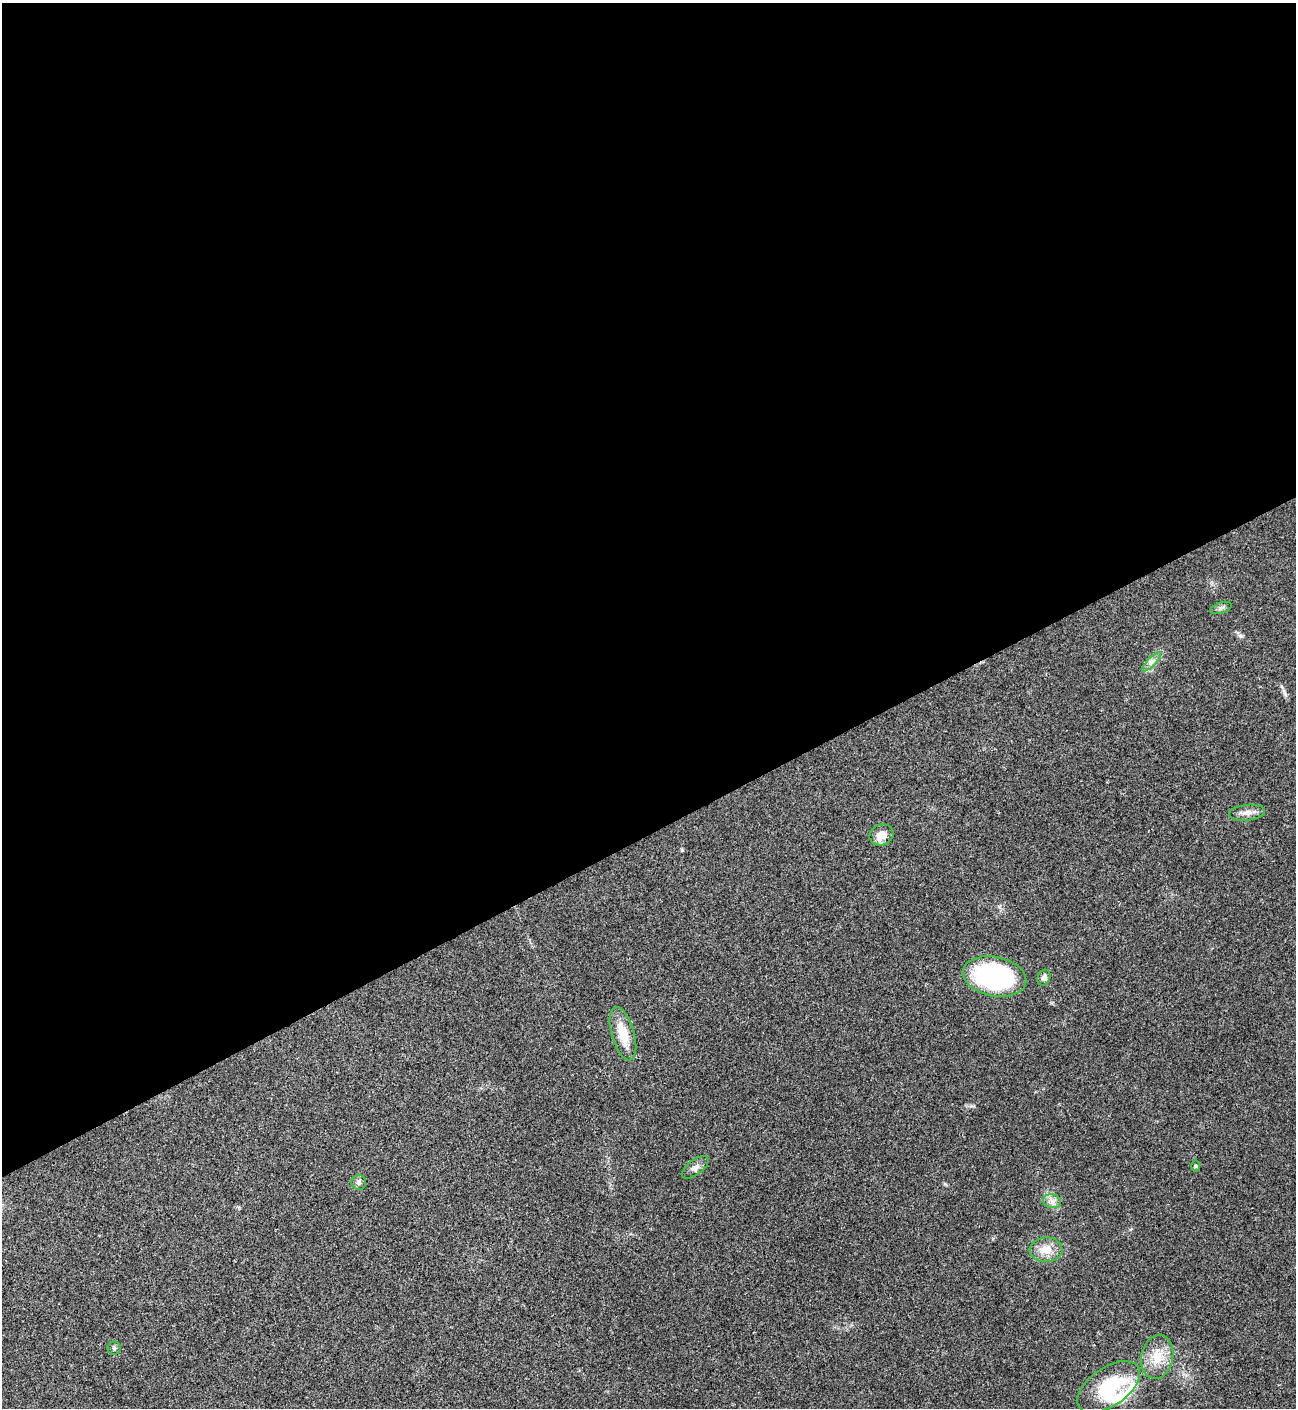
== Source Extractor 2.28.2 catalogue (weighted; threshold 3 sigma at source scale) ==
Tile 2 of 4 x 4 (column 2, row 1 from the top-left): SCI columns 1582-2875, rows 4219-5624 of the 5619 x 5629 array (HDU 1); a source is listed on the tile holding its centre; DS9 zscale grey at full resolution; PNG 1298 x 1410 px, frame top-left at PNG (2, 3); each listed source drawn as its Kron ellipse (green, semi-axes under 4 px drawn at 4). Shown black and unused: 59% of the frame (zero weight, under 3 of 4 exposures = <1% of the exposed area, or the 3 px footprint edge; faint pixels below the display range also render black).
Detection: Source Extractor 2.28.2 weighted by HDU 2 'WHT'; one run over the whole footprint, this tile lists its part. Background 0.0204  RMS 0.004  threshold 0.0181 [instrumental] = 3 sigma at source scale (4.5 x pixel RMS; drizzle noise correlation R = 1.50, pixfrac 1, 0.05/0.05 arcsec/px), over >= 5 px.
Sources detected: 16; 1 inside a brighter listed object's ellipse — not listed separately; the other 15 listed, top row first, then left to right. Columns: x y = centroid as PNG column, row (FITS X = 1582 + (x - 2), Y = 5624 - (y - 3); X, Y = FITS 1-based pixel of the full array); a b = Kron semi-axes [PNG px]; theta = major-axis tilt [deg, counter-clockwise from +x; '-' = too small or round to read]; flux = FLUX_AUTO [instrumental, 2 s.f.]
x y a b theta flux
1221 608 11 5 19 1.2
1152 662 13 3 45 1.3
1247 813 18 8 6 2.8
881 835 12 10 23 4.6
995 976 32 19 -11 66
1044 978 8 6 64 1.5
623 1034 27 11 -74 9.8
1195 1166 6 4 89 0.49
695 1167 15 7 39 2.1
359 1183 7 7 - 1.1
1052 1201 9 7 -13 1.8
1046 1250 16 12 1 5.9
114 1348 6 6 - 0.8
1157 1357 22 16 79 8.3
1108 1387 36 19 35 26
Unlisted compact peaks at least as high as the median listed source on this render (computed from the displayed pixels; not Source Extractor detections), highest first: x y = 682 850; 1241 636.